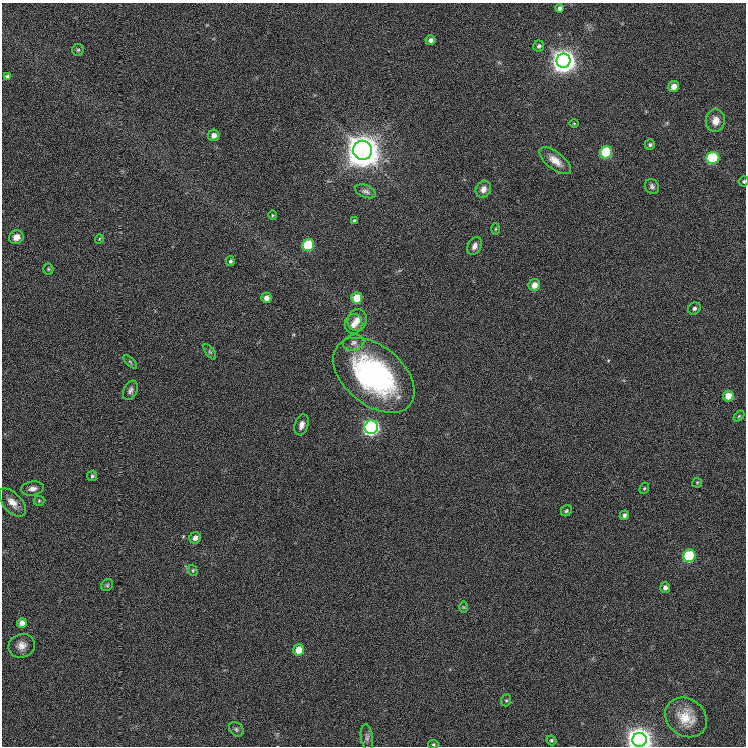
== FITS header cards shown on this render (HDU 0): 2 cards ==
NAXIS1  =                  744
NAXIS2  =                  744

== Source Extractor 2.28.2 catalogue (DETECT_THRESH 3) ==
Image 744 x 744 px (HDU 0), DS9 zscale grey, 1 PNG px = 1 image px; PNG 748 x 748 px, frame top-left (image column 1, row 744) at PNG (2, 3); each listed source drawn as its Kron ellipse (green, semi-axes under 4 px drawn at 4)
Background -0.00133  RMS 0.016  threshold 0.049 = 3 sigma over >= 5 px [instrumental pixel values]
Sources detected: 67; all 67 listed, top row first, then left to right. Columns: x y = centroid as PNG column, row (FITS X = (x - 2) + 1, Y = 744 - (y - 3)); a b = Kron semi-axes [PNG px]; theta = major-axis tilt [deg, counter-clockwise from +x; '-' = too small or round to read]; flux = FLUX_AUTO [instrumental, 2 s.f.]
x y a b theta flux
560 8 4 4 - 3.3
431 40 5 5 - 4.7
539 46 5 5 - 2.3
78 50 6 6 - 2
564 61 7 7 - 1900
7 76 4 3 - 2.2
674 86 5 5 - 9.8
715 121 11 9 86 11
574 124 4 3 - 0.82
214 135 6 5 - 6.6
650 145 5 5 - 2.3
363 150 10 9 - 3100
606 152 6 6 - 92
713 158 6 6 - 90
555 161 19 8 -38 11
744 181 5 4 - 1.9
652 186 8 6 -62 3.3
483 189 9 7 59 6.8
365 191 11 6 -20 3.6
272 215 5 3 - 0.99
354 221 4 3 - 1.5
496 229 6 4 89 1.3
16 237 7 6 - 8.1
99 239 5 3 - 0.91
308 245 6 6 - 78
474 246 9 6 64 5
230 261 5 4 - 2.1
48 269 5 5 - 1.6
534 285 6 6 - 9.6
266 298 5 5 - 6.9
357 298 5 5 - 27
694 308 7 5 34 3.4
357 320 11 9 73 8.4
353 324 10 9 - 6.3
354 343 11 8 14 5
210 352 9 4 -54 2.1
130 362 8 3 -45 1.5
374 375 47 29 -40 260
130 390 10 6 64 3.9
728 396 5 5 - 17
739 416 6 4 45 1.6
301 425 11 6 72 5.8
371 427 7 6 - 490
92 476 5 5 - 1.8
697 483 5 5 - 1.4
644 488 6 4 68 1.5
32 489 11 7 8 5.7
39 501 5 5 - 1.7
12 502 17 9 -48 11
566 511 6 5 - 1.8
624 515 5 4 - 2.9
195 538 6 5 - 6.2
689 556 6 6 - 100
193 570 6 4 -72 1.4
107 585 6 5 - 1.8
665 588 5 5 - 4.2
463 607 6 4 -89 1.4
22 623 5 5 - 7.2
22 646 13 11 23 9
299 650 6 5 - 17
506 700 6 5 - 1.6
686 717 22 18 -37 26
236 729 8 6 -42 2.7
367 737 13 6 -82 4
551 740 5 4 - 1.8
640 740 7 7 - 2300
433 744 5 4 - 1.4
At the frame edge (FLAGS 8, measured only in part): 2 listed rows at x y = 744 181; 640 740